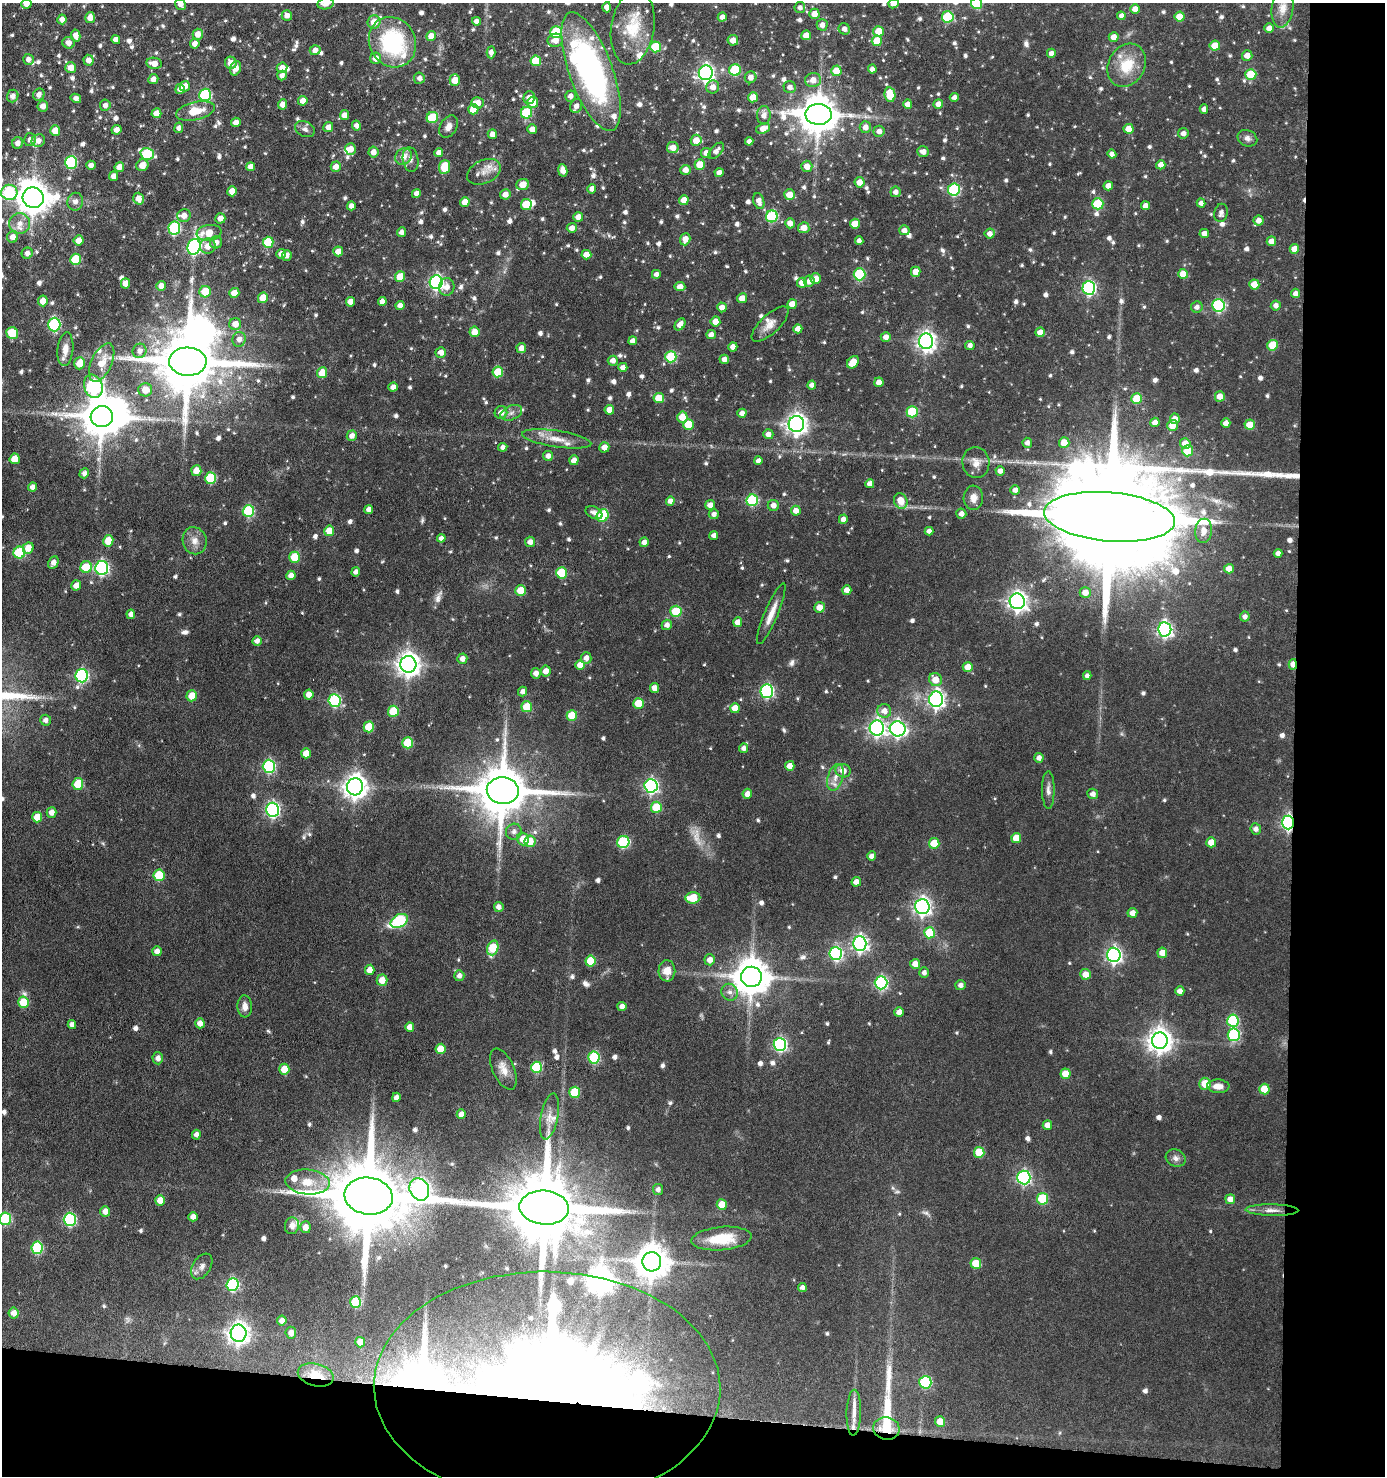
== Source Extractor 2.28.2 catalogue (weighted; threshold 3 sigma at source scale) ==
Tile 9 of 3 x 3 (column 3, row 3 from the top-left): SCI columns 2958-4340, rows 1-1474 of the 4443 x 4422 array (HDU 1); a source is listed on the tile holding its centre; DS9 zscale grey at full resolution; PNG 1387 x 1478 px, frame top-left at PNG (2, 3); each listed source drawn as its Kron ellipse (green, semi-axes under 4 px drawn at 4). Shown black and unused: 11% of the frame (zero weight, under 3 of 6 exposures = <1% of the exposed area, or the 3 px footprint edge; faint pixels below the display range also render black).
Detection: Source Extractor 2.28.2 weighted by HDU 2 'WHT'; one run over the whole footprint, this tile lists its part. Background 0.0936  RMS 0.0042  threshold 0.0171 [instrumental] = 3 sigma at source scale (4.09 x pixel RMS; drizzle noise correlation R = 1.36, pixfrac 0.8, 0.05/0.05 arcsec/px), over >= 5 px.
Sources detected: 904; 4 too faint to see at this stretch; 10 inside a brighter object's white glare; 1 cosmic-ray / hot-pixel residue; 2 long thin detections or spike segments (spike, bleed or trail) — neither listed nor drawn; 32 inside a brighter listed object's ellipse — not listed separately; of the other 855, all 500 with FLUX_AUTO >= 1.62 (the completeness limit of this list) listed and drawn (355 fainter detections not listed), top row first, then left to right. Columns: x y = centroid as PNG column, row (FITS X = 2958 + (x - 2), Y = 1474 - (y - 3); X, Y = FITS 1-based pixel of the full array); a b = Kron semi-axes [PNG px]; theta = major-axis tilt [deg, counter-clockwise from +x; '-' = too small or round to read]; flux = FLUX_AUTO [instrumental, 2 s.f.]
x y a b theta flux
893 3 5 4 - 2.5
976 3 6 5 - 22
26 4 5 5 - 2.8
181 4 6 5 - 1.9
326 4 8 5 9 2.6
607 7 5 4 - 2.7
800 8 5 5 - 1.7
1283 8 19 10 82 4.3
1135 9 4 4 - 2.7
814 14 5 5 - 3.8
287 15 5 5 - 2.2
1121 16 4 4 - 1.9
722 17 4 4 - 2.4
948 17 6 5 - 25
1180 17 5 5 - 6.6
90 18 5 5 - 3.1
62 19 5 4 - 2.3
477 21 4 4 - 1.9
374 22 7 6 - 4.6
822 25 5 5 - 2.6
633 28 37 21 81 15
1269 28 5 4 - 2.7
844 29 6 5 - 2.3
879 31 5 5 - 8.1
556 32 6 5 - 21
198 34 5 5 - 3.3
76 35 6 4 -79 3.1
806 35 5 5 - 4.2
431 36 5 4 - 3.9
1114 37 5 5 - 3.2
116 39 4 4 - 2.2
555 40 7 6 - 3.3
733 40 5 5 - 3.3
877 41 5 5 - 7.4
392 42 26 23 -61 42
69 43 6 5 - 2.6
195 44 5 5 - 2.5
1215 46 5 5 - 7.3
656 47 5 5 - 16
315 50 5 5 - 2.2
491 52 6 4 -89 2.4
1051 53 4 4 - 1.9
1247 55 5 5 - 3.2
376 58 6 5 - 3.4
28 59 5 5 - 1.7
88 60 5 5 - 2.5
536 61 5 5 - 12
154 63 8 5 -10 4
231 63 6 6 - 3.5
1127 65 23 18 61 13
71 67 5 5 - 4.2
236 68 7 5 71 3.1
282 68 5 5 - 2.9
872 69 4 4 - 1.8
735 70 6 5 - 24
836 71 5 5 - 6.7
591 72 62 21 -70 110
706 73 7 7 - 150
1251 74 5 5 - 15
282 75 5 4 - 1.9
750 77 6 5 - 2.6
419 78 5 5 - 1.8
153 79 5 5 - 2.5
455 80 6 5 - 6.1
813 80 8 7 - 4
185 86 5 5 - 2.8
713 87 6 6 - 3.1
790 87 6 5 - 2.2
180 89 5 4 - 2.6
39 94 6 5 - 2.1
205 95 6 6 - 40
890 95 7 5 -80 11
13 96 6 5 - 2.4
570 96 5 5 - 2.1
753 97 5 5 - 5.6
954 97 4 4 - 1.8
76 98 5 4 - 1.7
529 98 6 5 - 3.1
303 101 5 4 - 4.5
533 102 6 5 - 5.3
478 103 6 6 - 3.3
283 104 5 4 - 3.3
908 104 4 4 - 3
938 104 5 4 - 2.5
105 105 5 5 - 1.9
43 106 5 5 - 2.5
576 106 7 5 65 2.2
473 109 5 5 - 6.5
1204 109 5 4 - 2.2
195 111 20 9 13 8.6
156 113 5 5 - 4.2
526 113 6 5 - 25
819 114 13 10 -2 1100
345 115 5 4 - 2.7
764 115 9 7 86 2.8
432 117 6 5 - 17
236 122 5 4 - 3.2
356 125 5 4 - 1.8
328 127 5 5 - 2.9
448 127 12 8 58 2.6
865 127 6 5 - 2.4
179 128 5 4 - 1.7
763 128 7 5 22 3.7
305 129 10 7 -27 1.7
532 129 5 4 - 3.5
1129 129 5 5 - 4.3
116 130 5 4 - 2.6
55 131 5 5 - 5.6
879 131 5 5 - 2.3
1183 133 5 5 - 2.2
492 134 5 4 - 2.7
1247 138 10 8 -24 2.1
30 140 6 6 - 2
696 140 5 5 - 4.8
38 141 7 6 - 2.6
749 141 4 4 - 2
18 143 6 5 - 2.3
673 148 6 5 - 4.1
350 149 6 5 - 3.5
716 151 10 5 48 2.3
373 152 5 5 - 2.7
439 152 4 4 - 2.4
923 152 6 5 - 2.6
706 153 5 5 - 2.9
147 154 7 6 - 23
1112 154 4 4 - 2.1
403 156 9 7 42 3.9
411 160 12 7 -80 1.9
71 162 6 6 - 39
91 165 5 4 - 1.8
142 165 6 5 - 3.8
700 165 5 5 - 8.2
1161 165 4 4 - 2.5
807 166 5 5 - 3.4
119 167 5 4 - 3.2
250 167 4 4 - 2.8
336 167 5 5 - 3.1
444 167 7 5 84 11
563 170 6 4 -80 3.1
685 170 5 5 - 3.1
484 172 18 11 25 4.6
719 173 4 4 - 2.3
114 176 4 4 - 2.6
859 182 5 5 - 4.2
523 184 6 5 - 5.6
1108 186 5 4 - 3.2
592 189 4 4 - 2.4
954 190 6 6 - 40
232 191 5 5 - 4.3
9 192 8 7 - 37
896 192 5 5 - 2.1
416 193 4 4 - 2.2
505 194 5 5 - 3
789 195 5 5 - 4.9
33 198 10 10 - 830
138 199 6 5 - 3.4
684 200 5 5 - 4.6
759 201 8 5 -75 2.8
75 202 9 8 - 2.4
465 202 5 5 - 4.4
1201 203 4 4 - 2
1098 204 5 5 - 19
526 205 5 5 - 12
351 206 4 4 - 2.3
1146 206 4 4 - 2.8
1221 213 9 6 78 1.9
184 215 7 6 - 3.1
772 216 6 6 - 35
578 217 5 5 - 3.6
220 218 5 5 - 3.1
1259 221 5 5 - 2.8
20 223 10 10 - 3.6
790 223 5 5 - 2.9
855 224 5 5 - 6.3
174 228 6 6 - 40
572 228 5 5 - 2.5
804 228 5 5 - 4.2
904 230 5 5 - 2.2
402 232 5 4 - 2.4
209 233 12 8 9 7
1204 233 5 4 - 2.4
990 234 5 5 - 2.2
13 237 6 5 - 2.9
685 239 6 5 - 3.6
79 240 5 5 - 3
859 241 4 4 - 1.6
1271 241 5 5 - 3.4
216 242 6 6 - 2.1
268 242 5 5 - 15
208 246 8 7 - 3.8
194 247 8 6 72 83
1294 249 5 5 - 4.1
338 251 5 5 - 3.7
27 253 5 5 - 2
281 254 5 4 - 2.2
287 255 5 4 - 1.9
586 255 5 4 - 3.3
76 259 5 5 - 15
916 272 5 4 - 4.1
656 274 4 4 - 2
860 274 6 6 - 28
1183 274 5 5 - 6.4
400 277 5 5 - 8
816 279 5 5 - 3.8
809 281 5 5 - 3.1
436 282 7 6 - 93
125 283 5 4 - 3.8
802 283 5 5 - 3.7
1254 284 5 5 - 7.2
161 286 5 5 - 2.7
447 287 9 7 78 2.8
680 287 5 4 - 2.9
1089 288 7 6 - 71
205 292 6 5 - 8.7
234 293 5 5 - 3.8
1295 293 5 4 - 2.2
263 298 5 5 - 7
742 298 5 4 - 4
43 301 5 5 - 3.8
382 301 4 4 - 2.6
350 302 5 4 - 3.6
792 304 5 4 - 4.5
400 305 4 4 - 2.3
1219 305 6 6 - 46
1276 305 5 5 - 1.9
722 307 5 4 - 2.7
1197 307 6 5 - 1.8
715 321 5 5 - 3.7
54 324 7 6 - 45
235 324 6 6 - 3.7
680 324 6 4 53 3
770 324 23 9 43 4.1
798 329 4 4 - 3.1
474 332 5 5 - 4.6
1040 332 5 4 - 3.3
12 333 6 5 - 14
711 335 5 4 - 2.3
886 337 5 5 - 2.5
239 339 7 6 - 2.4
633 341 4 4 - 2.2
926 341 8 7 - 200
970 345 4 4 - 1.8
1273 345 5 5 - 12
733 347 4 4 - 2.8
521 348 5 5 - 2.7
65 349 17 8 84 4
140 351 7 7 - 2.2
441 352 5 5 - 2.7
671 357 5 5 - 23
724 359 4 4 - 2.4
613 361 5 5 - 2.4
188 362 19 14 -2 3500
853 362 7 5 52 7.2
79 363 6 5 - 6.1
102 363 21 10 66 7.4
623 367 4 4 - 2.3
498 372 5 5 - 10
322 373 5 5 - 8.5
879 382 4 4 - 3.8
812 385 4 4 - 2.3
93 386 12 9 -70 67
393 387 5 4 - 2.4
145 390 7 6 - 4.9
1220 396 5 5 - 3.9
659 398 5 5 - 7.7
1137 399 5 5 - 13
609 410 5 5 - 4.2
501 412 6 6 - 3
912 412 5 5 - 25
511 413 11 7 22 1.9
742 413 4 4 - 2.1
102 417 11 10 - 1300
682 417 5 5 - 5.9
1175 419 5 5 - 2.9
1155 422 5 4 - 2.9
1226 423 4 4 - 2.9
688 424 5 5 - 11
796 424 8 8 - 240
1172 425 5 5 - 4.2
1250 425 5 5 - 6.7
768 434 5 5 - 2.2
352 436 5 5 - 2.5
557 439 35 8 -8 6.3
1027 443 5 4 - 1.7
1064 443 5 5 - 6.4
1185 444 5 5 - 4.4
503 447 4 4 - 1.7
604 447 5 5 - 3.2
1188 451 5 5 - 11
548 456 5 5 - 2.1
15 459 5 5 - 6.5
574 460 5 4 - 3.2
758 461 4 4 - 1.8
976 462 15 13 -84 4
196 471 5 5 - 4.1
1000 471 5 4 - 2.1
84 473 5 4 - 1.8
211 478 6 5 - 24
870 484 4 4 - 2.9
33 487 4 4 - 2.2
1015 490 5 5 - 2.1
973 498 12 9 87 3.6
752 500 6 6 - 34
670 501 4 4 - 2.4
901 501 8 6 -68 5.7
710 505 5 5 - 2.9
773 505 6 5 - 2.6
369 510 4 4 - 2.2
248 511 6 6 - 33
796 511 5 5 - 2.9
594 513 9 6 -28 2
714 514 5 5 - 1.8
961 514 5 5 - 2.1
603 516 6 5 - 22
1110 517 66 24 -5 21000
843 519 5 4 - 2.5
329 531 5 5 - 5.7
929 531 4 4 - 1.9
1203 531 12 8 84 3.5
714 535 4 4 - 2
441 538 4 4 - 1.7
108 541 6 5 - 8
195 541 14 12 -70 3.8
530 542 5 5 - 2.7
644 542 5 4 - 2.3
28 548 5 5 - 5.1
19 553 6 5 - 26
1278 553 4 4 - 1.9
295 557 5 5 - 13
53 563 6 5 - 2.5
86 567 6 5 - 10
102 568 7 6 - 78
1229 569 5 5 - 3.3
356 572 4 4 - 1.9
561 573 6 5 - 17
291 575 5 4 - 2.5
76 585 5 5 - 3.2
847 590 5 4 - 2.8
521 591 5 5 - 9.3
1085 592 5 5 - 3.9
1017 601 8 7 - 210
819 607 5 5 - 3.8
676 611 5 5 - 18
131 614 5 4 - 2.2
771 614 33 6 67 5.4
1245 616 5 5 - 1.7
738 622 5 4 - 3.6
667 625 5 5 - 2.1
1165 629 7 6 - 110
257 641 5 4 - 2
586 658 6 5 - 2.2
462 659 5 5 - 2.6
408 664 8 8 - 350
1293 664 5 4 - 4.5
580 665 5 5 - 5.2
968 667 5 5 - 4.8
546 671 5 5 - 3.1
536 673 5 5 - 2.4
82 676 7 6 - 52
1087 676 4 4 - 1.7
935 679 7 6 - 5.6
654 688 5 4 - 2.6
523 691 5 4 - 1.7
767 691 6 6 - 62
309 695 5 4 - 4
192 696 5 5 - 6.5
936 699 7 7 - 150
335 700 6 6 - 44
638 703 5 5 - 9
527 707 5 5 - 14
735 708 5 5 - 5.2
393 711 5 5 - 16
884 711 7 7 - 3.5
572 715 5 5 - 10
46 720 5 5 - 1.7
369 727 5 5 - 11
877 728 7 7 - 120
898 729 8 7 - 130
408 743 5 5 - 19
744 748 5 4 - 1.7
306 753 5 5 - 5.6
1039 758 5 4 - 2.1
269 766 6 6 - 49
790 766 5 5 - 3.6
843 771 7 7 - 3.8
835 777 14 7 73 3.1
78 784 6 5 - 12
651 786 7 6 - 92
355 787 8 8 - 340
503 790 16 13 -3 2600
1048 790 19 6 -90 2.3
747 794 5 5 - 2.9
1093 794 5 5 - 2
656 807 5 5 - 13
272 810 7 6 - 88
52 812 5 5 - 2.8
37 817 5 5 - 6.9
1288 822 7 6 - 98
1256 829 5 5 - 1.9
514 832 8 7 - 2
1016 838 5 5 - 6.6
523 839 6 6 - 5.3
530 841 6 5 - 7.3
623 842 6 6 - 35
1211 842 5 5 - 6.1
934 843 5 5 - 9.8
872 856 4 4 - 2.3
159 875 6 5 - 18
856 882 5 4 - 2.7
693 898 7 5 4 9.8
499 907 5 5 - 2.1
922 907 7 7 - 160
1132 913 5 5 - 3
399 921 9 6 28 37
930 933 5 5 - 16
860 943 7 6 - 130
493 948 7 5 71 14
157 951 5 4 - 2.5
1162 953 5 5 - 4.3
836 954 6 6 - 64
1114 955 7 7 - 120
710 960 5 5 - 3.1
590 961 5 5 - 11
915 964 5 5 - 3.7
370 970 5 4 - 3.7
667 971 10 8 87 5.1
924 973 5 5 - 1.8
1085 974 5 5 - 4.3
459 976 5 5 - 1.8
751 977 10 10 - 1100
382 980 5 5 - 4.5
881 983 6 6 - 64
960 985 5 5 - 1.8
1180 991 4 4 - 2.5
729 992 8 8 - 2.1
23 1002 6 5 - 12
245 1006 11 7 -87 2.6
622 1006 4 4 - 2.2
899 1012 5 4 - 3.1
1233 1021 6 5 - 30
200 1023 5 4 - 2.9
72 1025 4 4 - 2.1
410 1027 5 4 - 3.3
1234 1035 6 6 - 37
1160 1041 8 8 - 400
780 1044 6 6 - 71
441 1049 5 5 - 7.6
158 1058 6 5 - 2.2
594 1058 6 5 - 31
536 1067 5 5 - 23
284 1069 5 5 - 6.7
503 1069 22 10 -66 4.8
1065 1074 5 5 - 6.5
1205 1084 6 6 - 7.2
1218 1086 11 7 -3 3.7
1264 1089 5 5 - 9.6
575 1092 5 5 - 18
396 1097 5 4 - 2.5
461 1114 5 4 - 2.8
549 1116 23 8 79 4.5
1047 1125 5 5 - 3.1
196 1135 5 4 - 1.8
979 1152 5 5 - 13
1176 1158 10 8 -26 2
1024 1177 7 6 - 77
308 1182 22 12 -5 8.7
419 1189 12 9 -62 180
658 1189 5 5 - 1.6
369 1196 24 18 -8 6400
1042 1199 5 5 - 20
1230 1199 5 5 - 3.3
160 1200 5 5 - 4.7
722 1205 5 5 - 6.8
544 1208 25 17 -4 5900
1272 1210 26 6 -1 3.8
105 1211 5 5 - 3.1
193 1217 5 4 - 2.5
5 1219 6 6 - 28
70 1219 6 6 - 46
292 1226 8 7 - 2.4
305 1227 6 5 - 2.8
721 1239 30 11 5 13
37 1248 6 5 - 30
652 1262 9 9 - 860
976 1263 5 5 - 8.6
202 1266 14 9 57 2.4
233 1285 6 6 - 49
802 1287 4 4 - 1.7
355 1302 6 5 - 20
14 1313 5 5 - 2.9
282 1321 5 5 - 3
239 1333 8 8 - 260
291 1333 6 5 - 2.6
360 1342 5 5 - 4.7
316 1375 18 11 -15 7.7
925 1382 6 6 - 38
547 1387 173 116 -1 2600
854 1413 23 7 88 4.2
940 1421 5 5 - 5.8
886 1429 13 11 -12 10
Overlapping masked pixels (flux is a lower limit): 6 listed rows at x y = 1110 517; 1293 664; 1288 822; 316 1375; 547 1387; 886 1429
Isophote crosses this tile's border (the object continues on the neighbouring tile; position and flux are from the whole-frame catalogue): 8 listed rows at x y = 893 3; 976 3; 26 4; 181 4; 326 4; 90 18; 9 192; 5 1219